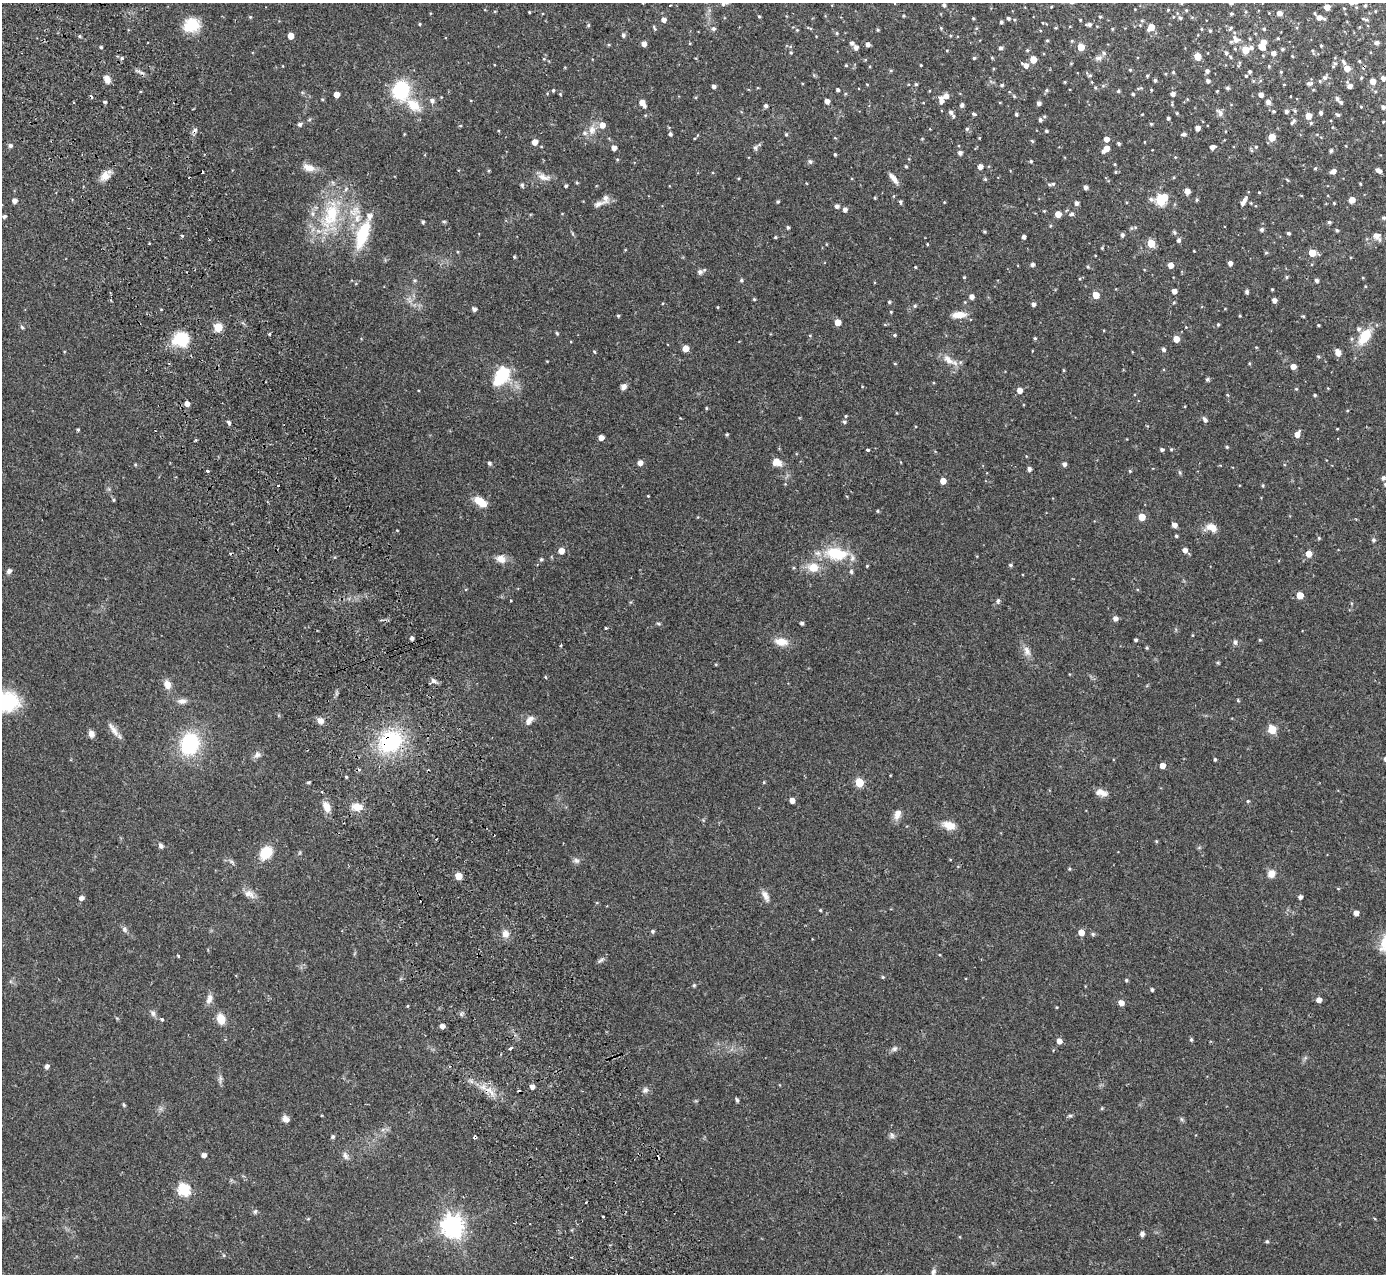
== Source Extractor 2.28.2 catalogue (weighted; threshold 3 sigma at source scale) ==
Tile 11 of 4 x 4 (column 3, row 3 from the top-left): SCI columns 2826-4209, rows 1453-2724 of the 5648 x 5578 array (HDU 1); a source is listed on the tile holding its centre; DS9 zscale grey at full resolution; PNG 1388 x 1276 px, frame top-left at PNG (2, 3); no overlay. Shown black and unused: <1% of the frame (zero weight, under 2 of 3 exposures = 3% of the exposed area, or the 3 px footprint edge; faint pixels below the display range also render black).
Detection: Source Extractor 2.28.2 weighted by HDU 2 'WHT'; one run over the whole footprint, this tile lists its part. Background 0.096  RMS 0.006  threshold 0.027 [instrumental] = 3 sigma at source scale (4.5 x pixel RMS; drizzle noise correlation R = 1.50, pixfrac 1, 0.05/0.05 arcsec/px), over >= 5 px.
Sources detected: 496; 9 cosmic-ray / hot-pixel residue — not listed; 13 inside a brighter listed object's ellipse — not listed separately; the other 474 listed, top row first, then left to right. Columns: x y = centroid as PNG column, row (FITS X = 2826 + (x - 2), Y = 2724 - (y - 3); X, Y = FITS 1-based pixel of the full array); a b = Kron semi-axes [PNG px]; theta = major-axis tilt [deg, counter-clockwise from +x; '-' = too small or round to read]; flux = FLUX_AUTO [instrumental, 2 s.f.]
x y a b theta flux
723 4 5 4 - 1.1
670 5 3 2 - 0.65
944 5 4 4 - 1.3
1365 6 3 3 - 0.8
1327 7 4 4 - 5.8
1344 8 4 2 - 0.36
1168 10 4 3 - 0.46
1186 10 3 3 - 0.62
529 12 3 3 - 0.57
1279 13 5 4 - 2.7
1231 14 3 3 - 0.72
759 16 4 3 - 0.68
903 16 4 3 - 0.51
250 17 5 4 - 0.69
1100 17 4 3 - 0.66
1173 17 4 3 - 0.43
1319 17 7 6 - 3.3
973 18 4 3 - 0.55
1008 18 4 4 - 1.1
1180 18 5 4 - 1.1
664 20 4 4 - 2.5
1080 20 3 2 - 0.49
1367 20 6 5 - 0.89
1142 21 4 4 - 0.62
1001 22 4 4 - 1.2
420 24 4 3 - 0.66
1089 24 8 4 1 1.7
191 25 19 15 19 15
588 25 5 4 - 0.84
1151 27 5 4 - 8.9
654 28 9 3 -66 0.89
941 28 4 3 - 0.58
976 28 4 3 - 0.53
1231 28 6 4 38 0.75
713 29 6 5 - 1.5
1112 29 5 3 - 0.51
1201 29 3 3 - 0.56
1264 29 4 4 - 0.6
797 30 4 4 - 0.61
878 30 4 4 - 0.66
1210 31 3 3 - 0.75
837 33 4 4 - 0.74
623 35 5 4 - 1.5
80 36 4 4 - 0.73
291 36 5 4 - 6.2
1278 38 3 3 - 0.54
1236 39 12 8 -35 4.2
1047 41 4 4 - 0.68
1376 42 5 4 - 1.7
852 43 5 4 - 1.6
644 44 5 4 - 3.1
868 44 4 4 - 2.1
1321 46 3 3 - 0.64
101 47 3 3 - 0.7
856 47 5 4 - 2.4
1081 47 5 5 - 11
1251 47 6 5 - 1.5
1261 47 8 6 -31 4.4
1000 48 5 4 - 1.6
1282 49 4 4 - 0.88
947 50 4 3 - 0.41
1027 50 4 4 - 0.76
1245 50 5 5 - 10
791 53 4 3 - 0.72
1104 53 6 5 - 1
1226 53 5 4 - 1.1
1273 53 4 4 - 2.3
1197 56 5 5 - 11
1292 56 3 2 - 0.46
1230 57 5 4 - 0.73
122 58 4 4 - 1.4
974 58 4 3 - 0.77
992 58 5 3 - 0.55
1098 58 10 6 -5 2
544 59 4 3 - 0.53
1033 60 5 5 - 8.7
1359 61 3 3 - 0.57
1344 62 7 4 -63 1.2
1335 63 6 4 -1 0.97
1239 64 9 3 71 0.8
846 65 4 4 - 0.59
921 65 3 2 - 0.5
1026 65 6 6 - 3.2
870 66 4 3 - 0.45
1269 66 4 3 - 0.52
1347 68 5 5 - 6.1
891 70 5 4 - 0.71
1130 70 4 4 - 0.63
1207 71 4 4 - 1.7
1173 72 4 4 - 0.66
1250 72 3 3 - 0.99
1281 72 3 3 - 0.5
1089 75 8 4 -42 1.2
1147 76 4 3 - 0.7
1246 76 3 3 - 0.61
1325 78 6 6 - 1.6
1361 78 4 3 - 0.6
1383 78 5 4 - 2.2
107 79 10 7 -68 3.6
1155 80 4 3 - 1.1
1208 81 4 4 - 1.6
1373 81 5 4 - 5.2
1065 82 3 3 - 0.52
1092 82 5 3 - 0.43
1309 83 10 5 9 1.5
916 84 4 4 - 0.75
1284 84 4 2 - 0.39
1002 85 4 3 - 1
714 86 4 4 - 1.9
1350 86 5 4 - 2.8
1095 88 5 4 - 0.76
1140 88 9 3 15 0.72
1228 88 4 4 - 1.2
401 90 19 16 85 34
553 90 4 3 - 0.79
838 90 3 3 - 1.1
1046 90 5 5 - 0.93
1151 90 4 3 - 0.56
1118 91 4 3 - 0.86
1217 91 4 2 - 0.46
560 94 4 3 - 0.48
1133 94 4 3 - 0.9
1173 94 4 4 - 2.5
336 95 4 4 - 5.3
1261 95 4 4 - 3.1
946 96 5 5 - 3.4
1014 96 5 4 - 0.6
1337 98 6 4 -48 1.5
432 100 6 5 - 2
941 100 11 6 -80 3.4
827 101 4 4 - 3.2
105 102 4 3 - 0.92
1268 102 5 5 - 2.5
642 103 8 5 -56 5.1
1000 103 4 3 - 0.4
1039 103 4 4 - 2
1172 104 6 4 89 0.64
414 105 23 13 -37 11
962 105 4 4 - 1.7
766 106 4 4 - 1.5
1361 107 3 3 - 0.47
1383 107 4 4 - 1.6
1273 111 4 3 - 0.81
1286 111 5 4 - 1.5
1295 111 6 4 -71 0.74
951 112 6 5 - 1.6
1177 113 4 3 - 0.61
1220 113 13 6 -50 1.9
1320 113 4 4 - 1.3
974 114 6 4 -22 1
1016 114 3 3 - 0.97
1142 114 3 3 - 0.45
1338 115 6 4 -29 1.1
1308 116 5 5 - 6.3
1168 118 4 3 - 1
1040 120 6 5 - 1.6
1293 122 9 4 52 1.5
1311 123 5 5 - 0.78
300 124 5 4 - 1.6
1151 124 4 3 - 0.72
602 125 6 5 - 4.6
1197 128 4 4 - 2.8
967 129 5 4 - 0.9
592 130 13 10 -84 4.8
1046 131 4 3 - 0.88
670 134 4 4 - 1.3
786 134 4 3 - 0.77
1184 134 5 4 - 1.5
1272 137 5 5 - 12
979 138 5 3 - 0.48
1106 139 4 4 - 3.8
1032 141 5 4 - 0.63
535 142 5 4 - 5.2
1144 142 4 2 - 0.38
1119 144 4 3 - 0.93
10 146 5 5 - 1.4
1212 147 4 4 - 2.5
1256 147 4 4 - 0.74
614 148 4 4 - 3.5
755 148 8 5 -79 1.2
1107 148 5 5 - 4.6
1251 150 6 4 -71 0.73
1331 151 4 4 - 1.2
960 153 4 4 - 2
835 154 3 3 - 0.9
1175 157 4 3 - 0.5
617 159 4 4 - 0.61
1031 161 4 3 - 0.78
810 162 7 5 -61 1.1
906 166 4 3 - 0.61
980 167 5 4 - 3.4
309 168 15 8 -13 5.4
1315 168 5 4 - 0.65
1378 170 6 3 -30 2.5
1333 171 6 4 25 2.7
1115 172 4 4 - 0.64
105 176 13 10 37 5.1
543 177 19 8 -19 4.4
893 178 15 5 -51 3.3
985 179 4 4 - 0.74
1287 180 7 2 -45 0.56
577 183 4 4 - 0.66
1049 184 6 4 -4 0.77
1360 184 3 2 - 0.62
522 185 5 5 - 0.99
566 186 4 4 - 0.98
1086 187 4 4 - 2.1
1187 191 5 4 - 3.6
1259 192 3 3 - 0.43
875 198 4 3 - 0.52
1161 200 8 6 31 47
1197 200 5 4 - 0.77
1244 200 9 5 55 2.2
1352 200 5 5 - 5.8
14 201 5 4 - 2.6
778 201 4 3 - 0.79
900 202 4 4 - 1
944 202 4 3 - 0.41
1076 203 5 4 - 1.8
1251 203 5 3 - 0.43
1334 203 3 3 - 0.54
598 204 17 7 23 2.9
837 206 4 4 - 2.1
845 209 5 4 - 2.2
1044 211 4 3 - 0.46
1058 214 5 4 - 6.3
1071 214 8 5 25 1.4
331 215 43 22 67 38
4 216 4 4 - 1.5
357 218 13 8 80 6
1384 218 4 4 - 0.83
444 221 6 4 -1 0.68
423 222 4 3 - 1
1329 222 4 4 - 1.1
788 227 4 4 - 1.1
1135 227 6 4 0 0.93
1262 229 5 4 - 1.4
1337 230 4 4 - 0.91
984 231 5 3 - 0.67
1174 232 6 5 - 1.1
1289 233 3 3 - 1
362 235 23 9 70 31
1122 235 4 4 - 1.5
182 236 4 4 - 0.7
1376 236 9 6 -49 4.1
775 237 4 3 - 0.73
1023 237 4 3 - 1.7
209 240 3 3 - 0.69
1178 240 5 4 - 1.5
1151 243 5 5 - 16
927 244 3 3 - 0.5
1102 248 4 4 - 0.52
625 250 5 3 - 0.43
1194 251 2 2 - 0.33
1266 253 5 4 - 0.63
1312 253 5 5 - 10
514 257 4 4 - 0.64
1230 263 4 4 - 2.5
1032 265 4 4 - 1.6
1171 265 4 4 - 4.7
915 267 3 3 - 0.58
1088 267 4 4 - 0.68
700 272 7 7 - 1.7
964 277 4 3 - 0.57
1287 277 5 4 - 0.69
1363 277 4 3 - 0.47
741 280 5 5 - 0.94
1316 280 4 4 - 1.7
415 281 6 5 - 0.99
1365 286 4 3 - 0.44
1272 289 3 2 - 0.58
1174 291 4 4 - 3.5
1247 292 4 4 - 1.4
1096 295 5 4 - 9
971 297 5 4 - 2.7
754 299 3 3 - 0.67
1274 300 4 4 - 2.7
889 302 4 4 - 0.77
965 302 4 4 - 0.49
1174 302 4 3 - 0.61
1033 304 4 4 - 1.9
915 306 5 4 - 0.9
718 307 4 3 - 0.47
474 309 4 4 - 1.9
891 312 3 3 - 0.54
959 315 14 7 4 6.9
618 316 4 4 - 0.69
1240 316 4 3 - 0.53
1303 316 4 3 - 0.62
838 322 5 4 - 8.1
1218 324 4 3 - 0.74
1318 325 3 3 - 0.62
22 327 6 4 -45 0.82
218 327 5 5 - 27
1186 327 3 3 - 0.36
557 333 5 4 - 0.65
269 334 4 4 - 0.6
894 335 4 4 - 0.72
1365 337 23 12 54 15
1035 338 4 3 - 0.77
181 339 20 17 14 18
1176 339 5 4 - 6.8
1256 347 4 3 - 0.52
685 348 5 5 - 7.7
1164 349 5 4 - 1.6
594 352 4 4 - 0.59
1338 353 6 5 - 5.7
1318 357 5 4 - 0.8
948 360 16 8 -39 5.4
1249 363 5 3 - 0.55
895 364 5 3 - 0.53
1293 366 5 4 - 3.8
1064 370 5 3 - 0.52
502 376 20 12 56 26
1207 379 5 4 - 1.1
624 387 7 6 - 2.5
1296 389 4 4 - 0.57
1020 390 5 5 - 4.4
1315 395 4 3 - 0.83
187 404 5 4 - 3.8
706 408 4 3 - 0.59
1347 410 4 3 - 0.45
846 416 4 3 - 0.65
1205 419 8 5 -46 1.5
229 422 5 4 - 1.5
844 422 5 4 - 1.1
1337 429 4 2 - 0.4
78 430 4 3 - 0.81
727 434 4 3 - 0.73
1297 434 6 4 57 4.6
601 437 4 4 - 3.6
1227 447 4 4 - 0.7
1171 449 4 4 - 0.67
867 450 3 3 - 1.3
1162 450 4 3 - 1.4
777 462 11 9 -12 5.1
489 463 4 4 - 1.3
640 463 5 4 - 3.5
1064 464 4 4 - 2.1
135 465 4 4 - 0.6
1029 469 4 4 - 1.8
208 471 3 3 - 2
1130 471 4 4 - 0.63
1179 472 6 4 -70 0.74
1383 478 6 5 - 1.6
943 481 5 4 - 6.6
278 485 3 2 - 0.79
1263 486 4 3 - 0.66
648 496 3 2 - 0.41
114 500 4 4 - 0.67
481 502 15 7 -34 9.8
878 511 4 4 - 0.74
1142 517 5 5 - 11
1174 525 4 4 - 3.1
1211 527 13 8 -22 5.7
1176 536 3 3 - 0.89
1319 538 4 4 - 0.69
1373 540 5 5 - 1.2
1185 550 5 5 - 3.1
561 551 5 4 - 7.4
837 554 25 13 -9 24
1309 554 5 5 - 6.5
335 557 5 3 - 0.47
501 559 12 9 -23 4.6
541 559 5 4 - 1
1010 565 4 4 - 1.1
867 566 4 3 - 0.53
813 567 11 9 -11 8.5
9 571 6 5 - 1.8
851 571 6 5 - 1
1300 595 5 5 - 9.8
998 601 7 4 76 1.2
1115 618 5 5 - 2.6
802 623 4 3 - 1.4
658 624 7 3 -9 0.77
606 628 4 3 - 0.66
1192 635 4 3 - 0.4
412 638 4 4 - 2
1136 640 3 3 - 1.1
1260 640 4 4 - 0.58
781 642 18 10 -9 6.7
1235 642 7 5 -78 1.4
1146 648 4 4 - 0.66
1027 651 15 8 -69 3.9
1218 663 4 4 - 0.75
545 677 4 4 - 0.59
433 681 8 5 -43 1.8
167 684 11 8 -68 4.6
1238 700 4 4 - 0.63
6 701 29 21 -9 33
182 701 12 8 3 2.8
320 721 8 7 - 3.1
529 721 12 6 51 3.9
1272 729 5 5 - 21
113 730 22 6 -55 4.3
91 734 8 6 -74 2.8
391 741 28 23 33 48
190 744 19 15 72 44
257 755 10 8 62 2.2
1215 759 4 3 - 0.8
1162 766 4 4 - 4.8
309 782 4 3 - 0.73
764 782 5 3 - 0.52
859 782 5 5 - 23
1101 793 16 8 -14 4.1
792 800 4 4 - 3.5
1248 801 4 4 - 0.72
326 807 12 8 -67 5.3
357 807 9 7 -4 7.8
897 814 12 8 68 4.2
949 825 16 9 -18 6.7
1156 841 4 4 - 0.62
161 845 7 5 -57 1.5
266 852 9 7 42 26
576 860 8 6 -37 1.7
231 861 7 4 -19 1.2
1069 869 4 4 - 0.64
1271 874 8 8 - 4.5
458 876 5 4 - 11
1338 888 5 3 - 0.44
249 894 16 9 -25 4.2
765 896 15 7 -65 3.5
1300 897 4 4 - 2.2
81 898 5 4 - 2.4
820 910 3 3 - 0.57
1356 913 4 4 - 3.6
124 930 8 6 -75 1.5
652 931 5 4 - 1.2
1081 932 5 4 - 6.7
505 934 9 8 - 4.2
1093 934 5 5 - 0.85
178 956 3 2 - 0.86
601 960 11 4 36 1.4
883 977 4 4 - 0.73
1126 980 4 4 - 0.89
694 985 5 4 - 0.85
1152 990 4 3 - 1.1
209 999 14 7 74 3.2
1319 1000 4 4 - 3.8
1121 1003 5 4 - 4.1
407 1006 5 3 - 0.52
153 1013 9 6 -72 1.9
162 1019 4 4 - 0.88
221 1019 10 8 -72 8.3
442 1026 4 4 - 3
1191 1040 5 4 - 0.86
1059 1041 5 4 - 4.2
511 1048 5 3 - 2.3
895 1049 8 6 44 1.7
47 1066 5 4 - 2.2
220 1079 13 4 85 1.7
532 1087 4 4 - 3
645 1090 9 7 44 2
489 1091 20 6 -39 6.3
737 1100 6 4 -78 0.87
124 1105 6 4 -61 0.8
1102 1108 4 4 - 0.7
1070 1116 6 4 0 0.9
285 1119 8 7 - 3.1
1181 1119 7 4 -70 0.85
892 1135 9 6 -79 1.5
333 1137 4 4 - 1.2
475 1137 3 3 - 1.8
204 1155 4 4 - 2.6
345 1156 10 6 -68 2.3
184 1190 6 6 - 64
586 1202 3 3 - 1
255 1211 7 5 63 1
603 1216 3 3 - 1.6
452 1226 8 7 - 420
1142 1234 5 4 - 2.2
1267 1241 4 4 - 0.88
224 1255 5 4 - 0.73
933 1272 8 6 79 1.6
Overlapping masked pixels (flux is a lower limit): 4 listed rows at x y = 181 339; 391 741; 489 1091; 475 1137
Isophote crosses this tile's border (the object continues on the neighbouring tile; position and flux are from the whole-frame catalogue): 2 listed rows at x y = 723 4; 6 701
Unlisted compact peaks at least as high as the median listed source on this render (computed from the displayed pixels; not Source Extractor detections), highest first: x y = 346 777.